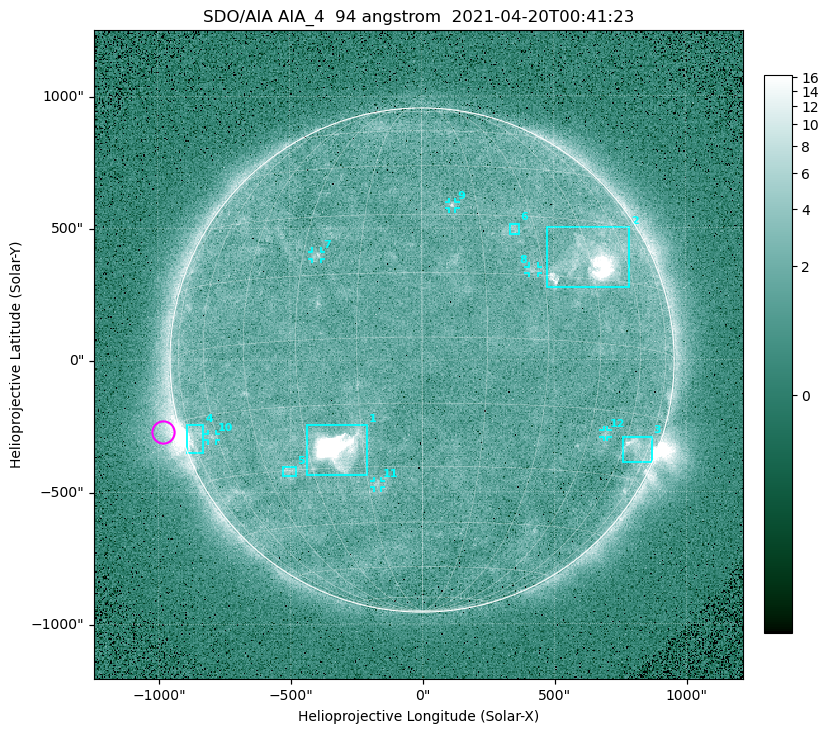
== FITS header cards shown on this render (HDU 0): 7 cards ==
TELESCOP= 'SDO/AIA '
INSTRUME= 'AIA_4   '
WAVELNTH=                   94
WAVEUNIT= 'angstrom'
DATE-OBS= '2021-04-20T00:41:23.12'
CTYPE1  = 'HPLN-TAN'
CTYPE2  = 'HPLT-TAN'

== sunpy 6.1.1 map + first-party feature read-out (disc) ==
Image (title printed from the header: SDO/AIA AIA_4  94 angstrom  2021-04-20T00:41:23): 512 x 512 px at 4.8 arcsec/px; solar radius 955 arcsec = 199 px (full disc in frame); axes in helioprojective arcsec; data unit not stated in the header (colour bar unlabelled)
Orientation: roll -0.138 deg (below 1 deg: not rotated)
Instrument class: DISC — disc imager (sunpy class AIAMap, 94 A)
Bright regions (active regions / flare kernels): reference = the median radial profile (limb darkening/brightening removed); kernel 5 px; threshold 5 sigma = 2.38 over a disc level ~1.71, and >= 1.15x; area >= 9 px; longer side >= 5 px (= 24 arcsec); searched inside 0.97 R_sun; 12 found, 12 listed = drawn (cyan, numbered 1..; 6 of them under ~33 arcsec drawn as corner ticks so the feature stays visible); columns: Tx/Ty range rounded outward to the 10 arcsec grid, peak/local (2 s.f.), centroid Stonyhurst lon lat
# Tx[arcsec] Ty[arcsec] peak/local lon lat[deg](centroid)
1 -440..-210 -440..-240 296 -22 -25
2 470..790 270..500 27 +46 +19
3 760..870 -390..-290 4.8 +67 -22
4 -900..-830 -350..-240 7.3 -72 -19
5 -530..-480 -440..-400 3 -38 -30
6 330..370 470..520 2.9 +24 +26
7 -420..-380 380..410 3.1 -26 +20
8 400..440 330..360 2.9 +27 +16
9 100..130 570..600 3.2 +8 +33
10 -810..-780 -300..-280 2.8 -62 -20
11 -180..-160 -480..-450 3 -12 -34
12 680..700 -290..-260 2.7 +51 -20
Off-limb structures (1.02-1.3 R_sun): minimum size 50 px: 5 found; the strongest spans PA ~90..115 deg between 1.02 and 1.21 R_sun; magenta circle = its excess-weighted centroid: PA ~105 deg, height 1.07 R_sun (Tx ~-980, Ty ~-270 arcsec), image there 4.2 x the reference